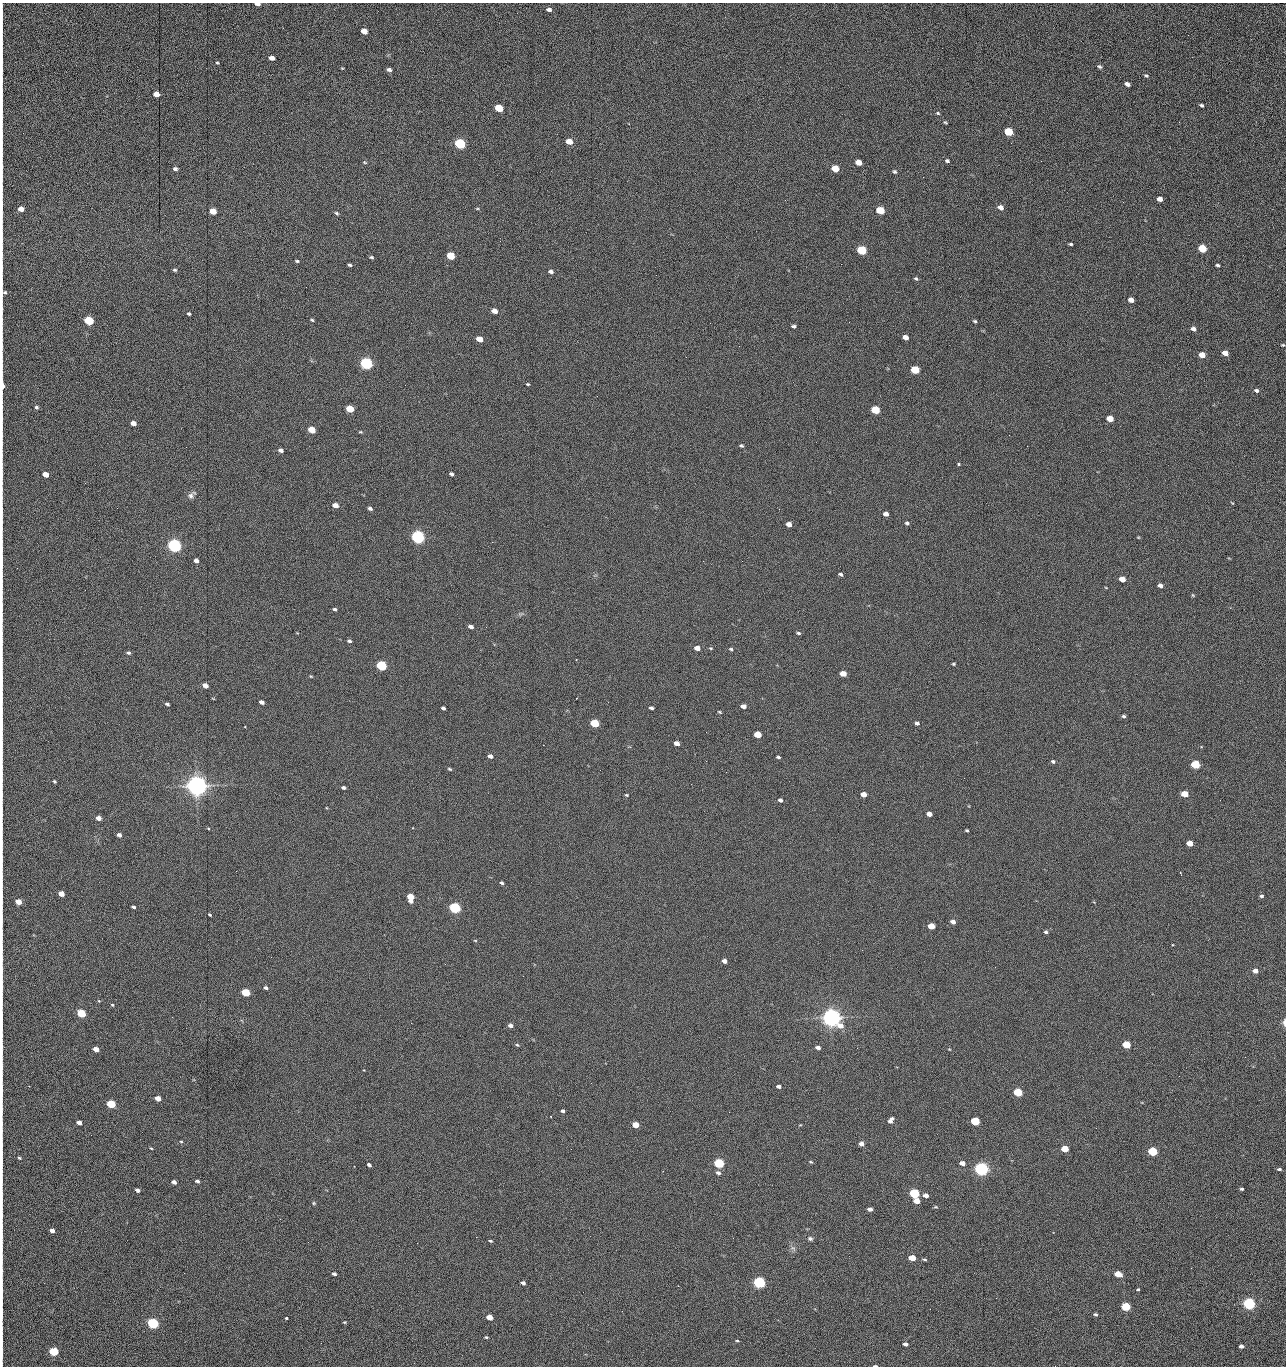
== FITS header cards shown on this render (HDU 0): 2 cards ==
NAXIS1  =                 1284 /fastest changing axis
NAXIS2  =                 1364 /next to fastest changing axis

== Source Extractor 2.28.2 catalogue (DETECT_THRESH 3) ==
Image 1284 x 1364 px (HDU 0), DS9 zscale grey, 1 PNG px = 1 image px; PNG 1288 x 1368 px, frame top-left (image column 1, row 1364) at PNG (2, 3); no overlay
Background 160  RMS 15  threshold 46.1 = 3 sigma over >= 5 px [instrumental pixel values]
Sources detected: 279; all 279 listed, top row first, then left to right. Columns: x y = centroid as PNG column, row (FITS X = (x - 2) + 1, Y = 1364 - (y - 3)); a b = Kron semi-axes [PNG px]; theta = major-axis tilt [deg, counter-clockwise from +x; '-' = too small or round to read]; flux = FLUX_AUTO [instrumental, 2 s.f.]
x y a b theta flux
257 4 5 3 - 5.6e+03
549 9 5 4 - 3.6e+03
2 18 28 2 90 4.1e+03
364 31 5 4 - 1.3e+04
1188 35 2 2 - 7.8e+02
271 58 5 4 - 5.2e+03
2 60 27 2 90 5.5e+03
217 63 4 3 - 1.0e+03
1100 67 6 4 -25 1.8e+03
342 68 5 3 - 8.0e+02
389 70 4 3 - 2.8e+03
1146 75 6 4 -33 1.5e+03
1127 84 5 4 - 4.5e+03
156 94 5 4 - 1.4e+04
2 97 14 2 90 2.2e+03
1201 105 4 3 - 2.0e+03
499 108 5 4 - 4.2e+04
2 111 10 2 90 1.9e+03
938 113 5 4 - 1.2e+03
945 122 5 3 - 1.2e+03
1179 122 3 2 - 8.8e+02
1009 132 6 5 - 6.0e+04
569 141 5 4 - 1.4e+04
460 144 6 5 - 1.6e+05
947 161 5 4 - 1.8e+03
1041 161 2 2 - 1.2e+03
365 162 6 3 -21 1.1e+03
858 162 5 4 - 1.2e+04
835 168 5 4 - 2.8e+04
2 169 17 2 90 3.2e+03
175 169 5 4 - 2.6e+03
894 172 5 4 - 1.5e+03
923 177 2 2 - 1.2e+04
1160 199 5 4 - 6.3e+03
1123 202 2 2 - 5.5e+02
2 204 10 2 90 1.9e+03
1001 207 5 4 - 5.8e+03
21 209 5 4 - 1.0e+04
477 209 5 3 - 8.7e+02
880 210 6 4 -19 5.1e+04
213 211 5 4 - 2.0e+04
336 213 5 4 - 1.6e+03
1071 244 4 3 - 1.4e+03
1202 249 5 5 - 4.3e+04
862 250 6 5 - 1.0e+05
450 256 5 4 - 4.0e+04
371 257 5 3 - 1.6e+03
297 261 5 3 - 1.5e+03
841 264 2 2 - 1.8e+04
350 265 4 3 - 1.8e+03
1217 265 4 3 - 1.8e+03
2 266 9 2 90 1.4e+03
175 270 5 4 - 1.5e+03
551 272 6 4 -16 2.9e+03
656 275 2 2 - 5.5e+02
916 279 5 4 - 1.6e+03
306 287 2 2 - 4.5e+02
4 292 8 7 - 2.5e+03
1131 300 5 4 - 7.5e+03
2 308 10 2 90 1.8e+03
494 311 5 4 - 9.2e+03
189 314 4 3 - 1.7e+03
312 320 4 3 - 1.3e+03
89 321 5 4 - 1.0e+05
975 321 4 3 - 1.5e+03
849 322 2 2 - 4.2e+02
710 323 2 2 - 2.2e+03
794 326 4 3 - 2.1e+03
1193 329 5 4 - 3.9e+03
905 337 5 4 - 7.5e+03
479 339 5 4 - 1.5e+04
1283 345 5 3 - 9.9e+02
2 347 10 2 90 1.6e+03
1225 353 5 4 - 1.1e+04
1202 355 5 4 - 1.6e+04
366 363 6 5 - 3.0e+05
915 370 5 4 - 5.7e+04
528 384 3 3 - 1.1e+03
3 385 6 2 -88 1.0e+04
1256 391 5 4 - 3.4e+03
36 407 5 4 - 1.8e+03
350 409 5 4 - 3.7e+04
875 410 5 4 - 5.9e+04
2 418 10 2 90 1.8e+03
1110 419 5 4 - 1.9e+04
133 423 5 4 - 8.3e+03
312 430 5 4 - 2.9e+04
360 432 5 4 - 1.1e+03
1009 435 2 2 - 2.1e+03
741 446 4 3 - 1.6e+03
186 447 2 2 - 2.1e+03
281 450 5 4 - 3.8e+03
958 465 3 3 - 4.3e+03
45 474 5 4 - 1.2e+04
451 474 4 3 - 2.4e+03
2 477 10 2 90 1.6e+03
85 483 2 2 - 7.0e+02
191 496 9 7 56 3.7e+03
1232 503 5 3 - 8.9e+02
335 505 5 4 - 9.9e+03
370 508 5 3 - 2.6e+03
2 512 18 2 90 2.9e+03
886 514 5 4 - 5.5e+03
907 523 5 4 - 1.9e+03
789 524 5 4 - 8.5e+03
418 537 6 5 - 5.0e+05
1138 537 5 3 - 8.4e+02
492 542 3 2 - 1.8e+03
174 546 6 5 - 5.3e+05
2 560 13 2 90 2.5e+03
196 561 4 4 - 4.0e+03
742 561 2 2 - 4.8e+02
840 574 4 3 - 1.7e+03
1122 579 5 4 - 1.3e+04
1160 585 4 4 - 4.0e+03
1106 588 4 2 - 6.7e+02
1193 595 5 3 - 1.0e+03
335 609 4 3 - 1.8e+03
471 627 5 3 - 4.3e+03
798 633 5 4 - 1.6e+03
349 641 5 4 - 1.9e+03
697 648 5 4 - 1.0e+04
731 649 4 3 - 1.6e+03
128 653 5 4 - 1.9e+03
576 659 2 2 - 9.6e+02
953 664 4 3 - 1.3e+03
381 666 5 4 - 1.6e+05
843 674 5 4 - 1.4e+04
311 676 4 3 - 9.4e+02
205 685 5 4 - 7.1e+03
576 698 3 2 - 5.5e+02
261 702 4 4 - 4.3e+03
167 704 4 3 - 1.9e+03
743 706 5 4 - 6.0e+03
443 708 4 3 - 2.2e+03
651 708 4 3 - 2.4e+03
719 712 5 3 - 1.1e+03
1124 716 5 4 - 1.9e+03
2 723 18 2 90 3.2e+03
594 723 5 4 - 6.9e+04
917 723 5 4 - 2.6e+03
245 727 2 2 - 7.4e+02
758 735 5 4 - 2.7e+04
677 743 5 4 - 7.5e+03
2 744 16 2 90 2.9e+03
543 745 2 2 - 2.1e+03
490 756 5 4 - 4.1e+03
778 757 4 3 - 1.6e+03
706 761 3 2 - 8.9e+02
1053 761 5 4 - 2.2e+03
1195 764 5 4 - 7.6e+04
450 769 6 3 -27 1.2e+03
726 772 2 2 - 1.8e+03
54 781 4 4 - 1.3e+03
197 786 7 6 - 1.5e+06
343 788 4 3 - 2.4e+03
2 794 8 2 90 1.4e+03
863 794 5 4 - 1.1e+04
1185 794 5 4 - 2.5e+04
626 795 4 3 - 1.1e+03
780 800 4 4 - 3.0e+03
929 814 5 4 - 8.1e+03
98 818 5 4 - 6.7e+03
208 828 4 3 - 8.9e+02
412 828 3 2 - 5.9e+02
967 830 3 3 - 1.3e+03
119 835 4 4 - 3.8e+03
1190 843 5 4 - 1.5e+04
2 859 13 2 90 2.3e+03
1180 873 3 2 - 7.3e+02
502 883 4 3 - 1.8e+03
61 894 5 4 - 1.2e+04
1261 896 4 4 - 1.8e+03
410 897 6 5 - 2.8e+04
18 902 5 4 - 1.6e+04
133 907 4 3 - 1.9e+03
455 908 5 4 - 2.4e+05
210 915 4 3 - 1.2e+03
953 922 4 4 - 5.9e+03
931 926 5 4 - 1.9e+04
1046 932 5 4 - 1.9e+03
475 940 5 3 - 8.5e+02
724 961 5 4 - 6.1e+03
1255 971 5 4 - 7.5e+03
523 976 3 2 - 1.3e+03
2 979 15 2 90 3.1e+03
266 988 5 3 - 2.2e+03
246 992 5 4 - 6.1e+04
99 1001 4 3 - 8.1e+02
112 1005 4 3 - 1.1e+03
81 1013 5 4 - 7.6e+04
831 1018 7 6 - 1.2e+06
1284 1022 8 3 90 3.5e+03
411 1023 2 2 - 3.7e+03
510 1025 4 4 - 4.2e+03
517 1045 5 4 - 1.2e+03
1126 1045 5 4 - 4.8e+04
818 1048 5 3 - 3.9e+03
857 1048 3 2 - 9.5e+02
96 1049 5 4 - 1.1e+04
949 1049 4 3 - 7.1e+02
1245 1057 2 2 - 1.2e+03
2 1066 13 2 90 2.0e+03
1179 1076 2 2 - 1.6e+03
778 1086 4 3 - 3.2e+03
2 1091 10 2 90 1.9e+03
1018 1092 5 4 - 8.7e+04
158 1098 5 4 - 1.2e+04
111 1104 5 4 - 6.6e+04
2 1110 10 2 90 1.8e+03
563 1111 3 3 - 1.8e+03
729 1112 2 2 - 6.7e+02
891 1120 7 4 51 4.8e+03
975 1121 5 4 - 7.2e+04
79 1122 5 4 - 5.4e+03
635 1125 5 4 - 2.0e+04
91 1135 2 2 - 1.6e+03
181 1141 4 3 - 1.0e+03
861 1144 5 4 - 7.3e+03
151 1148 3 3 - 9.3e+02
571 1149 2 2 - 5.7e+02
1065 1149 5 4 - 3.2e+04
1152 1151 5 4 - 9.9e+04
19 1158 4 3 - 1.3e+03
811 1162 5 3 - 1.1e+03
2 1163 19 2 90 3.2e+03
719 1163 5 4 - 1.5e+05
962 1163 5 4 - 7.6e+03
369 1165 5 3 - 9.9e+03
354 1166 2 2 - 5.1e+02
981 1169 5 5 - 5.9e+05
1279 1169 5 3 - 1.8e+03
718 1173 6 5 - 3.2e+03
197 1181 4 3 - 2.5e+03
174 1182 5 4 - 4.5e+03
1241 1189 3 3 - 1.8e+03
137 1190 4 3 - 3.4e+03
914 1193 5 4 - 1.4e+05
926 1195 5 4 - 6.2e+03
916 1201 5 4 - 1.6e+04
314 1203 5 4 - 1.2e+03
936 1207 5 4 - 1.3e+03
870 1209 4 4 - 4.6e+03
2 1215 9 2 90 1.7e+03
280 1219 2 2 - 1.4e+03
52 1230 4 3 - 4.4e+03
2 1237 13 2 90 2.7e+03
476 1237 2 2 - 6.0e+03
810 1239 6 5 - 2.3e+03
490 1241 4 3 - 1.4e+03
308 1242 2 2 - 1.3e+03
417 1243 2 2 - 3.5e+03
793 1248 8 5 -44 2.7e+03
912 1258 5 4 - 1.9e+04
924 1259 6 3 -5 1.5e+03
334 1274 4 3 - 2.9e+03
1118 1274 5 4 - 2.7e+04
759 1282 5 4 - 3.0e+05
523 1283 4 3 - 3.1e+03
1138 1289 4 3 - 1.2e+03
996 1298 2 2 - 1.9e+03
1249 1304 5 4 - 3.6e+05
1126 1306 5 4 - 7.8e+04
622 1311 2 2 - 5.8e+02
2 1312 17 2 90 3.0e+03
1095 1314 4 3 - 1.7e+03
489 1317 5 4 - 1.8e+04
286 1318 3 3 - 2.9e+03
344 1322 4 4 - 1.0e+03
153 1323 5 4 - 2.4e+05
486 1337 4 3 - 1.3e+03
737 1341 4 3 - 1.1e+03
321 1343 3 2 - 9.6e+02
905 1344 4 3 - 4.0e+03
1241 1346 4 3 - 5.0e+03
53 1351 5 4 - 9.3e+04
2 1352 18 2 90 3.0e+03
875 1366 5 2 - 1.8e+03
1055 1366 2 2 - 1.3e+03
At the frame edge (FLAGS 8, measured only in part): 33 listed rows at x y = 257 4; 2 18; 2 60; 2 97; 2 111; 2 169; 2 204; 21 209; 2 266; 4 292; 2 308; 2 347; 3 385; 2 418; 2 477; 2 512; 2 560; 2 723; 2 744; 2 794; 2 859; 2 979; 1284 1022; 2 1066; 2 1091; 2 1110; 2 1163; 2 1215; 2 1237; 2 1312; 2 1352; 875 1366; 1055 1366

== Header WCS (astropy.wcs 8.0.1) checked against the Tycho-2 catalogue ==
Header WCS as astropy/WCSLIB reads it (CRVAL/CRPIX/CD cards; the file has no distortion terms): RA---TAN/DEC--TAN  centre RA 15:41:42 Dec +51:58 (235.42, +51.97 deg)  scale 1.26 arcsec/px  FOV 26.9' x 28.5'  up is +92 deg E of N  parity flipped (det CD > 0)
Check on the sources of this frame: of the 60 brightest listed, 10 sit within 2.0 arcsec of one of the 12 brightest Tycho-2 stars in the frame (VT <= 12.29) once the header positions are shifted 0.28 arcsec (0.28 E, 0.05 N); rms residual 0.97 arcsec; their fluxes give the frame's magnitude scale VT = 25.17 - 2.5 log10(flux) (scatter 0.22 mag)
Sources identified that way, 10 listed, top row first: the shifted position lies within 2.0 arcsec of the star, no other Tycho-2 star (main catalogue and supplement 1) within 4.0 arcsec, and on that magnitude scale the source's flux lands within +1.5 / -3 mag of the star's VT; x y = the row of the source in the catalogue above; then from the Tycho-2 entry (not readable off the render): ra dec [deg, ICRS J2000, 3 dp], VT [Tycho-2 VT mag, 2 dp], TYC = Tycho-2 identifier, HIP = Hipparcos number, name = IAU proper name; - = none
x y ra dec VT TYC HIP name
366 363 235.614 +52.064 11.61 3489-1132-1 - -
418 537 235.514 +52.049 11.19 3489-1407-1 - -
197 786 235.378 +52.130 9.31 3489-1322-1 76850 -
455 908 235.303 +52.042 11.52 3489-958-1 - -
831 1018 235.232 +51.912 9.59 3489-824-1 - -
981 1169 235.143 +51.862 10.97 3489-1016-1 - -
914 1193 235.131 +51.886 12.29 3489-908-1 - -
759 1282 235.084 +51.941 11.45 3489-1346-1 - -
1249 1304 235.062 +51.771 11.53 3489-1453-1 - -
153 1323 235.075 +52.152 11.74 3489-912-1 - -